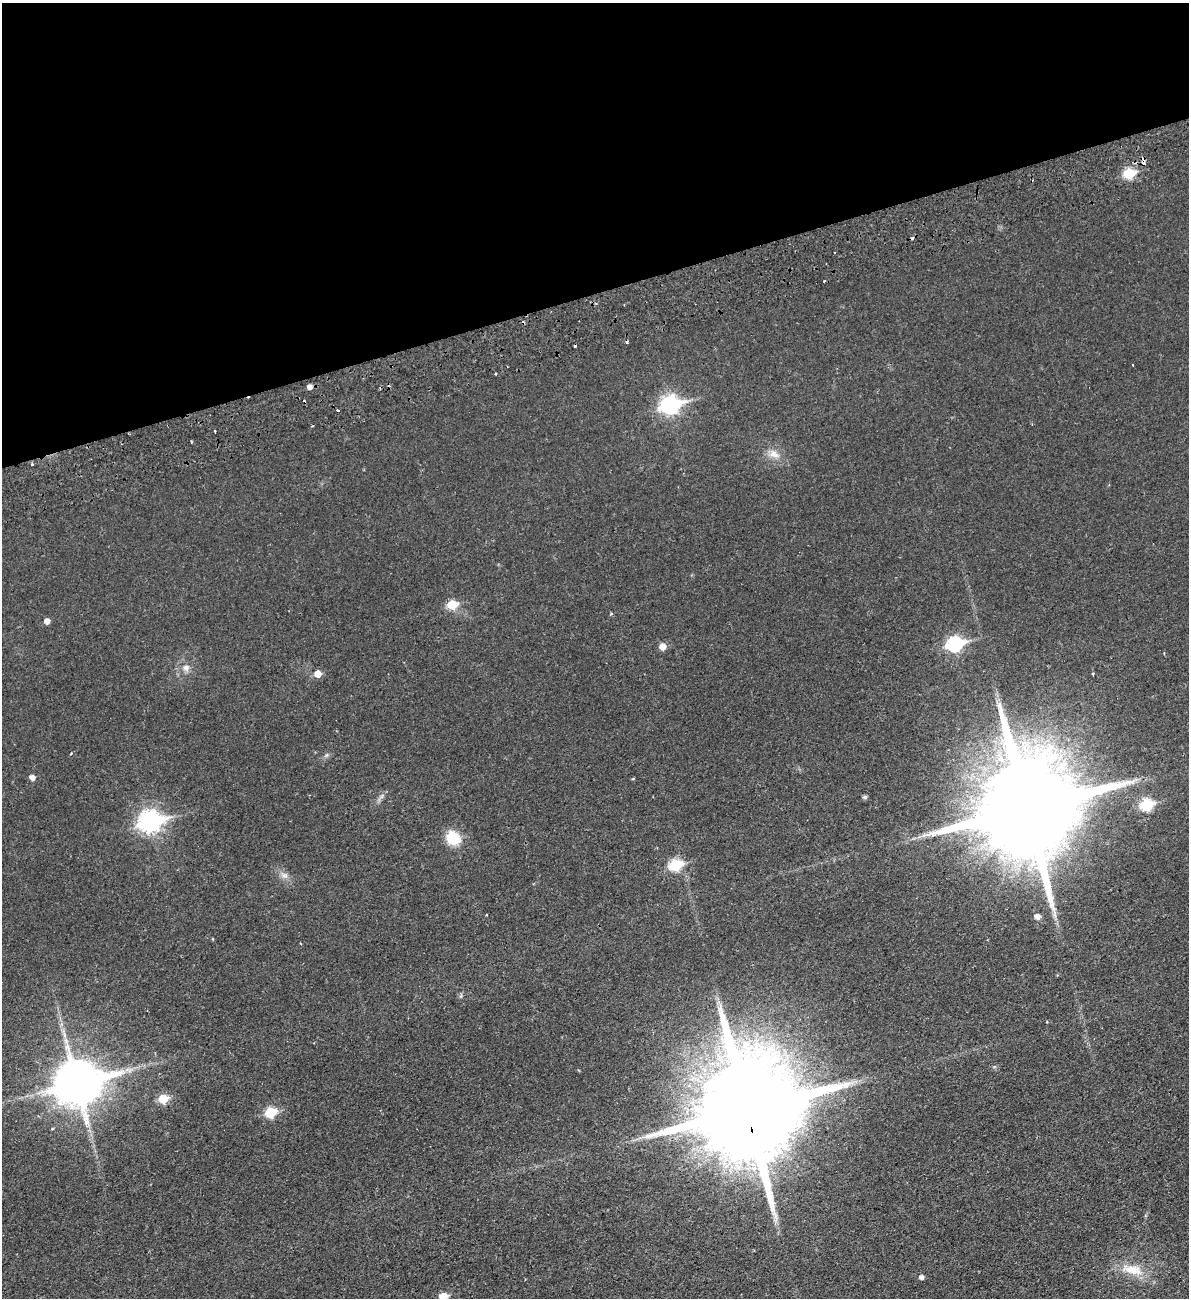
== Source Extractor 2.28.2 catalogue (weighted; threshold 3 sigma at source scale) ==
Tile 3 of 4 x 4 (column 3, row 1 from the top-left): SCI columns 2544-3730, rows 3949-5244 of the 5204 x 5300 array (HDU 1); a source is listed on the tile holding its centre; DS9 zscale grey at full resolution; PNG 1191 x 1300 px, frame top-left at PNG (2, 3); no overlay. Shown black and unused: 22% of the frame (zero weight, under 2 of 3 exposures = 3% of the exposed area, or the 3 px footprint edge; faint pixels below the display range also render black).
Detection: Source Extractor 2.28.2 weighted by HDU 2 'WHT'; one run over the whole footprint, this tile lists its part. Background 0.0216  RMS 0.0048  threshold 0.0214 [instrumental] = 3 sigma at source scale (4.5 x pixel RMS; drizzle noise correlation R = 1.50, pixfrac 1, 0.05/0.05 arcsec/px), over >= 5 px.
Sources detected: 41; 1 inside a brighter object's white glare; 5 cosmic-ray / hot-pixel residue — not listed; the other 35 listed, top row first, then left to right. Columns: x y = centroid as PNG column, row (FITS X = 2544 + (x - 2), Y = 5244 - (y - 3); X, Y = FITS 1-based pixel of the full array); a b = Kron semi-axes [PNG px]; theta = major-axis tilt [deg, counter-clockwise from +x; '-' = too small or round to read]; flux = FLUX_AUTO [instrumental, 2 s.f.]
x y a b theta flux
1144 162 9 4 -88 2.6
1129 173 6 6 - 26
824 281 3 3 - 0.78
1133 365 2 2 - 0.37
496 374 3 2 - 0.7
310 387 5 4 - 2.2
670 405 10 8 15 140
338 411 3 3 - 0.93
774 454 17 10 -26 4.6
32 464 4 3 - 0.82
452 605 6 6 - 17
611 614 4 3 - 0.54
47 621 5 5 - 2.6
955 644 8 7 - 80
663 647 5 5 - 4.9
186 668 9 9 - 2.4
318 674 6 5 - 5.9
1093 674 3 2 - 0.64
71 754 4 3 - 0.5
32 777 5 5 - 2.6
865 797 5 4 - 1
1146 805 7 6 - 39
1027 810 34 25 -81 15000
150 821 10 8 15 240
453 838 14 13 - 14
675 865 7 6 - 33
285 876 10 5 0 1.7
1037 916 5 5 - 2.7
77 1083 15 13 17 1900
163 1099 6 6 - 15
747 1109 34 25 -83 15000
270 1112 6 6 - 25
1132 1270 35 13 -9 12
922 1277 5 4 - 1.7
443 1296 6 5 - 11
Overlapping masked pixels (flux is a lower limit): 4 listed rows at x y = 1144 162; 1129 173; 1027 810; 747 1109
Isophote crosses this tile's border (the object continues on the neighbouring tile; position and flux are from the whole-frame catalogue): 1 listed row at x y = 443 1296